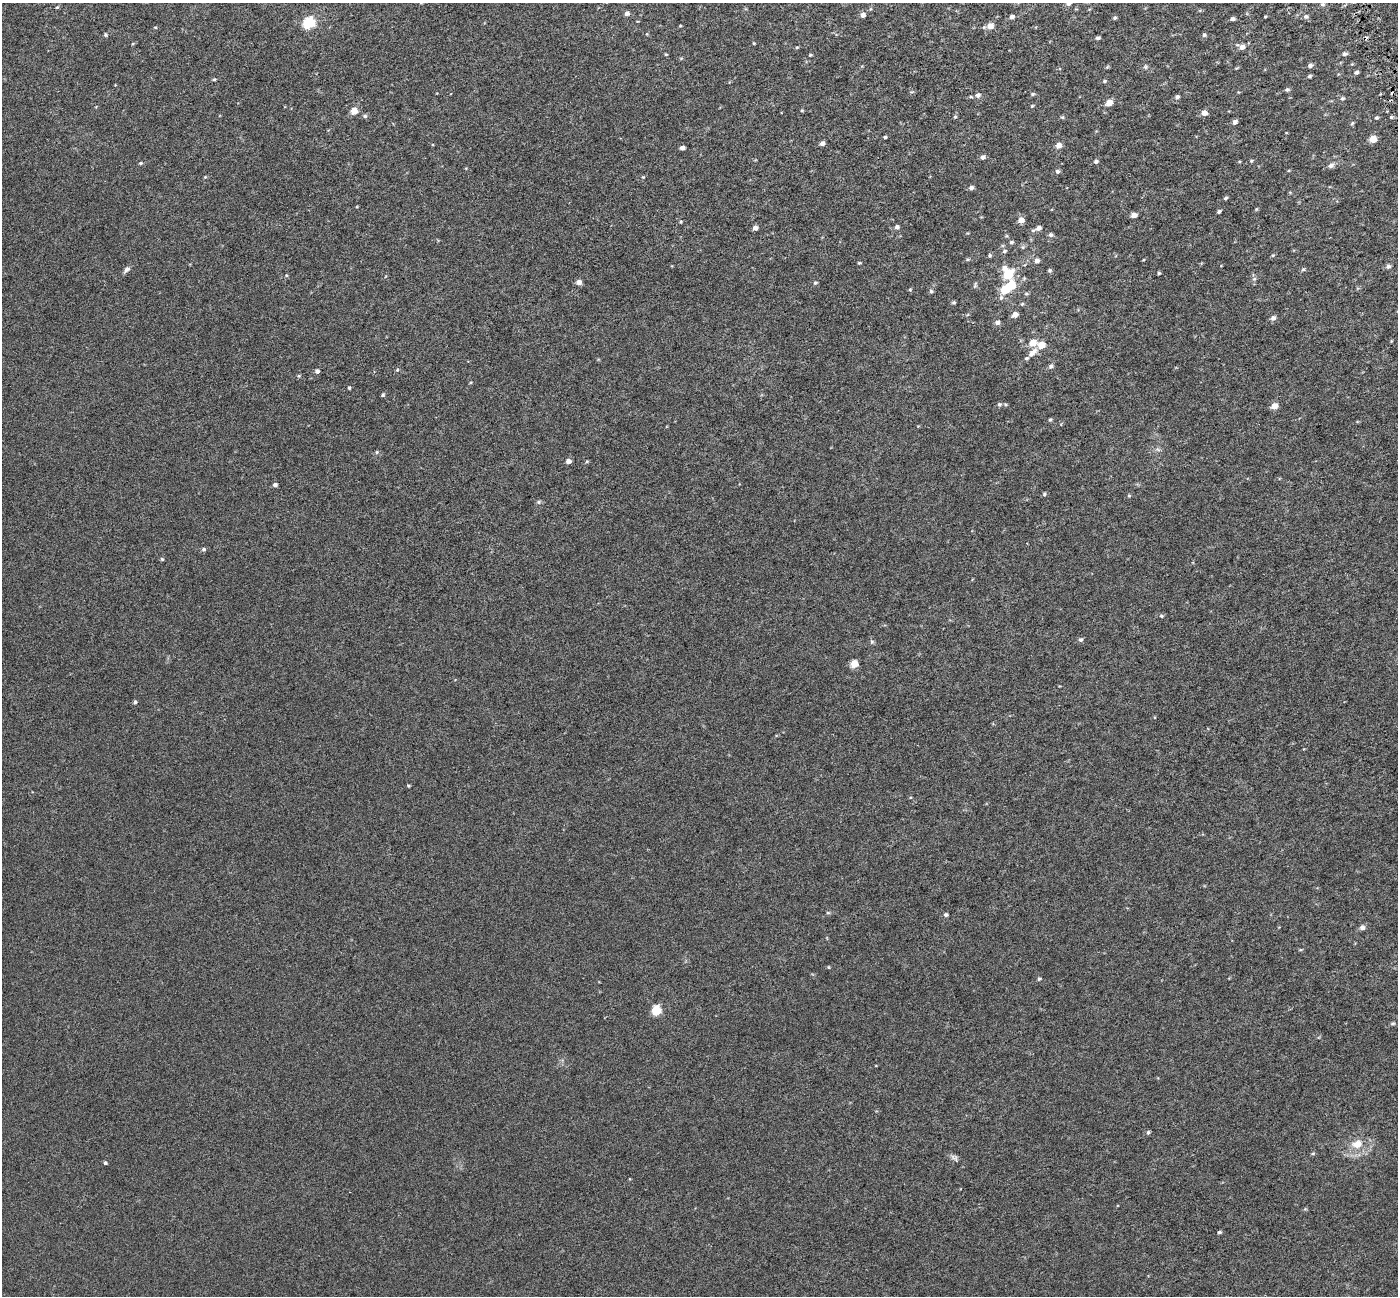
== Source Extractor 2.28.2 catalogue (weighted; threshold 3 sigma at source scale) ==
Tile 10 of 4 x 4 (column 2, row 3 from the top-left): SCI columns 1400-2795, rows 1438-2731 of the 5589 x 5407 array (HDU 1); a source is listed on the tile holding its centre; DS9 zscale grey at full resolution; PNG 1400 x 1298 px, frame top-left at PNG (2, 3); no overlay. Shown black and unused: <1% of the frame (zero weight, under 3 of 6 exposures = <1% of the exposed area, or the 3 px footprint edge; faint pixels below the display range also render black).
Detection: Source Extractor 2.28.2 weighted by HDU 2 'WHT'; one run over the whole footprint, this tile lists its part. Background 6.72e-04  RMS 0.0026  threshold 0.0105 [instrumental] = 3 sigma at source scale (4.09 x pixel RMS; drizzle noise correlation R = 1.36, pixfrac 0.8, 0.0396/0.0396 arcsec/px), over >= 5 px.
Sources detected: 149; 2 cosmic-ray / hot-pixel residue — not listed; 1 inside a brighter listed object's ellipse — not listed separately; the other 146 listed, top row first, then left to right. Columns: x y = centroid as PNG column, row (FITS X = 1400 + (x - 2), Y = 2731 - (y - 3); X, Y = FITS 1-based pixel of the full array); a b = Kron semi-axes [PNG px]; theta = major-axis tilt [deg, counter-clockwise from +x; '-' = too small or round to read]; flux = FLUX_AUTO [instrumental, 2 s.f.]
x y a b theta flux
1069 3 6 6 - 0.57
1322 4 6 5 - 0.38
57 7 5 4 - 0.26
627 13 5 5 - 0.95
863 15 5 5 - 1
1265 16 3 2 - 0.21
1306 16 6 6 - 0.54
1012 17 6 5 - 0.67
1115 18 5 4 - 0.35
1232 19 5 4 - 0.56
309 23 6 6 - 22
680 26 4 3 - 0.2
990 26 6 6 - 1.8
155 27 5 3 - 0.23
105 35 4 4 - 0.33
1204 35 5 5 - 0.37
1098 38 4 3 - 0.47
754 43 4 3 - 0.19
797 47 5 3 - 0.23
1242 47 6 6 - 1
666 54 4 4 - 0.22
1345 54 6 5 - 0.55
810 55 4 4 - 0.24
681 58 5 3 - 0.24
1352 64 4 4 - 0.18
1310 65 5 5 - 0.64
1146 67 6 6 - 0.42
1236 68 5 3 - 0.22
1356 72 5 4 - 0.52
1309 76 5 4 - 0.35
214 79 5 3 - 0.25
1104 81 6 5 - 0.35
1287 90 5 5 - 0.45
1033 94 6 4 21 0.33
978 95 7 6 - 0.77
1177 97 6 5 - 0.49
1342 98 5 5 - 0.36
1109 103 5 5 - 2.8
1032 106 5 4 - 0.23
802 110 4 4 - 0.22
354 111 5 5 - 3.8
1205 113 5 5 - 1.5
365 116 6 5 - 0.42
955 117 5 4 - 0.28
1062 117 5 4 - 0.32
1391 117 4 4 - 0.32
1376 118 5 4 - 0.33
1235 122 5 4 - 0.77
1352 123 6 4 46 0.29
885 137 4 3 - 0.32
1373 139 5 5 - 3.7
822 143 5 4 - 0.82
1058 145 6 5 - 1.4
682 148 4 4 - 0.94
983 157 6 5 - 0.73
1251 161 4 4 - 0.25
1096 162 5 4 - 0.52
140 163 5 4 - 0.29
1331 165 8 6 36 0.79
1057 171 6 5 - 0.47
205 177 5 3 - 0.23
643 177 4 4 - 0.19
971 188 5 5 - 0.64
1225 198 5 4 - 0.39
1256 209 5 4 - 0.24
1219 211 4 3 - 0.41
1134 215 5 4 - 1.3
1021 220 5 5 - 1.9
681 222 4 3 - 0.22
897 227 6 5 - 0.62
755 228 5 4 - 1.1
1038 228 8 6 25 1.1
1051 235 7 5 -24 0.47
1011 242 5 4 - 0.39
1023 247 6 5 - 0.4
1004 251 6 4 18 0.42
1273 255 5 4 - 0.27
990 256 5 4 - 0.32
968 259 6 3 18 0.28
1037 261 5 5 - 0.86
859 263 4 4 - 0.25
1388 266 6 5 - 0.56
1004 268 7 6 - 1.3
127 269 9 6 47 0.76
1303 269 5 5 - 0.33
1049 270 5 5 - 0.37
1159 273 4 4 - 0.29
286 275 5 3 - 0.21
1008 275 7 5 49 9.3
1254 279 6 5 - 0.49
579 282 5 5 - 1.2
815 283 6 4 15 0.33
975 285 9 4 72 0.4
1012 285 6 5 - 5.6
910 289 5 4 - 0.25
1005 290 5 5 - 7.8
931 291 5 5 - 0.4
1026 294 5 5 - 0.33
1001 297 7 5 73 0.54
954 302 4 4 - 0.36
1022 304 5 5 - 0.29
1015 314 5 5 - 1.5
1273 318 6 5 - 0.82
997 322 6 5 - 0.74
1032 343 6 5 - 3
1041 345 5 5 - 4.1
1034 351 9 7 27 1.2
1027 358 6 4 17 0.37
1051 366 7 6 - 0.54
397 370 5 4 - 0.3
317 371 5 5 - 0.63
349 388 4 3 - 0.27
383 395 5 4 - 0.32
999 404 6 6 - 0.46
1274 406 6 5 - 2.1
1050 419 5 4 - 0.29
1158 450 7 4 -3 0.46
377 452 5 5 - 0.31
568 461 5 4 - 1
587 461 5 4 - 0.23
275 485 5 4 - 0.61
1044 494 5 5 - 0.33
1129 496 6 4 0 0.25
538 502 6 5 - 0.42
204 549 5 5 - 0.46
162 559 5 4 - 0.31
1161 616 6 4 -22 0.34
1080 639 6 5 - 0.53
872 642 6 5 - 0.38
854 664 5 5 - 4.7
135 702 5 4 - 0.46
408 786 4 3 - 0.27
828 913 6 4 0 0.29
946 915 5 4 - 0.51
1362 927 6 5 - 0.98
1300 950 5 3 - 0.23
828 967 5 3 - 0.18
1039 979 5 5 - 0.35
656 1010 5 5 - 11
1392 1024 7 4 1 0.33
1148 1132 6 4 63 0.37
1357 1144 13 10 17 2.9
1313 1154 6 3 9 0.26
954 1158 11 7 -34 0.77
105 1163 4 4 - 0.39
1219 1232 5 4 - 0.33
Isophote crosses this tile's border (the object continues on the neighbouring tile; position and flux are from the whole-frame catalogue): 1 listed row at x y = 1069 3